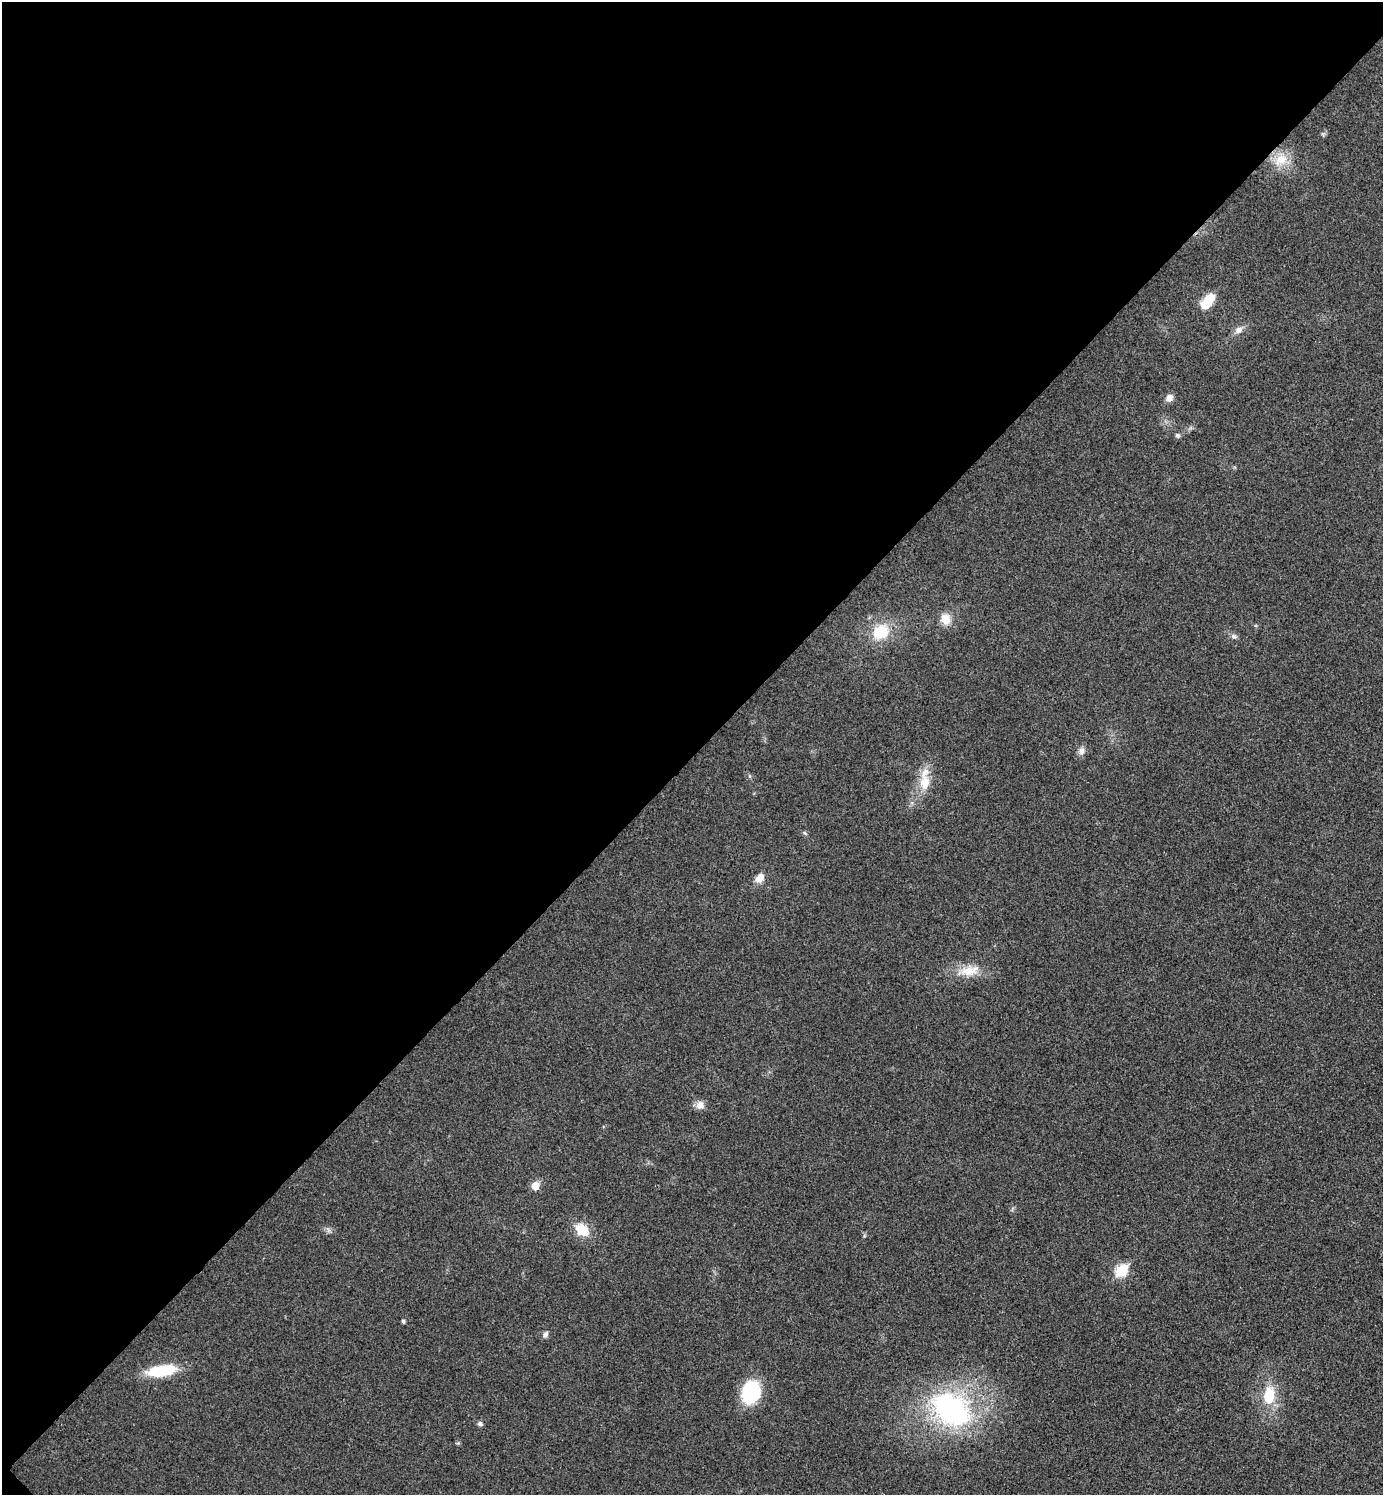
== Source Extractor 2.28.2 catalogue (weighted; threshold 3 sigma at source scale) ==
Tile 5 of 4 x 4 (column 1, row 2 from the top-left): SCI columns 170-1550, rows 3017-4509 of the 6006 x 6006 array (HDU 1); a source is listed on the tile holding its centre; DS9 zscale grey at full resolution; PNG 1385 x 1497 px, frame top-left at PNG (2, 2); no overlay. Shown black and unused: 51% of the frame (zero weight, under 3 of 4 exposures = <1% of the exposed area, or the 3 px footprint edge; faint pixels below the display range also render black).
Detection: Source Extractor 2.28.2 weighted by HDU 2 'WHT'; one run over the whole footprint, this tile lists its part. Background 0.0189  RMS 0.0055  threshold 0.0248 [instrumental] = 3 sigma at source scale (4.5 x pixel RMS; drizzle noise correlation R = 1.50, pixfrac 1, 0.05/0.05 arcsec/px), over >= 5 px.
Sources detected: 25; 1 inside a brighter listed object's ellipse — not listed separately; the other 24 listed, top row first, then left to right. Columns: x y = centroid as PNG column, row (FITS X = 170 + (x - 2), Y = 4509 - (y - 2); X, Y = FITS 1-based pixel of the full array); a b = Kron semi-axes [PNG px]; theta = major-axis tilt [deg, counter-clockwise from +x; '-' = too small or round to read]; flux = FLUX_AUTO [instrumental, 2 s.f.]
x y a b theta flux
1281 160 19 14 20 11
1208 300 17 8 51 15
1239 330 11 9 24 3.2
1169 398 9 8 - 3.2
1177 435 5 5 - 1.6
945 619 13 11 -73 6.8
880 632 19 15 26 17
1234 636 9 5 -20 1.4
1081 751 11 8 78 2.6
924 782 21 14 89 10
805 833 7 4 -45 0.81
759 878 13 9 51 4.8
969 971 28 12 12 11
700 1105 10 10 - 3.8
535 1186 6 5 - 11
582 1230 13 9 -40 13
1121 1271 7 6 - 43
403 1321 4 3 - 1.2
545 1334 10 6 55 1.7
161 1371 30 11 9 27
751 1392 18 14 73 40
1269 1396 21 13 80 16
951 1410 44 31 -35 100
480 1424 7 6 - 1.3